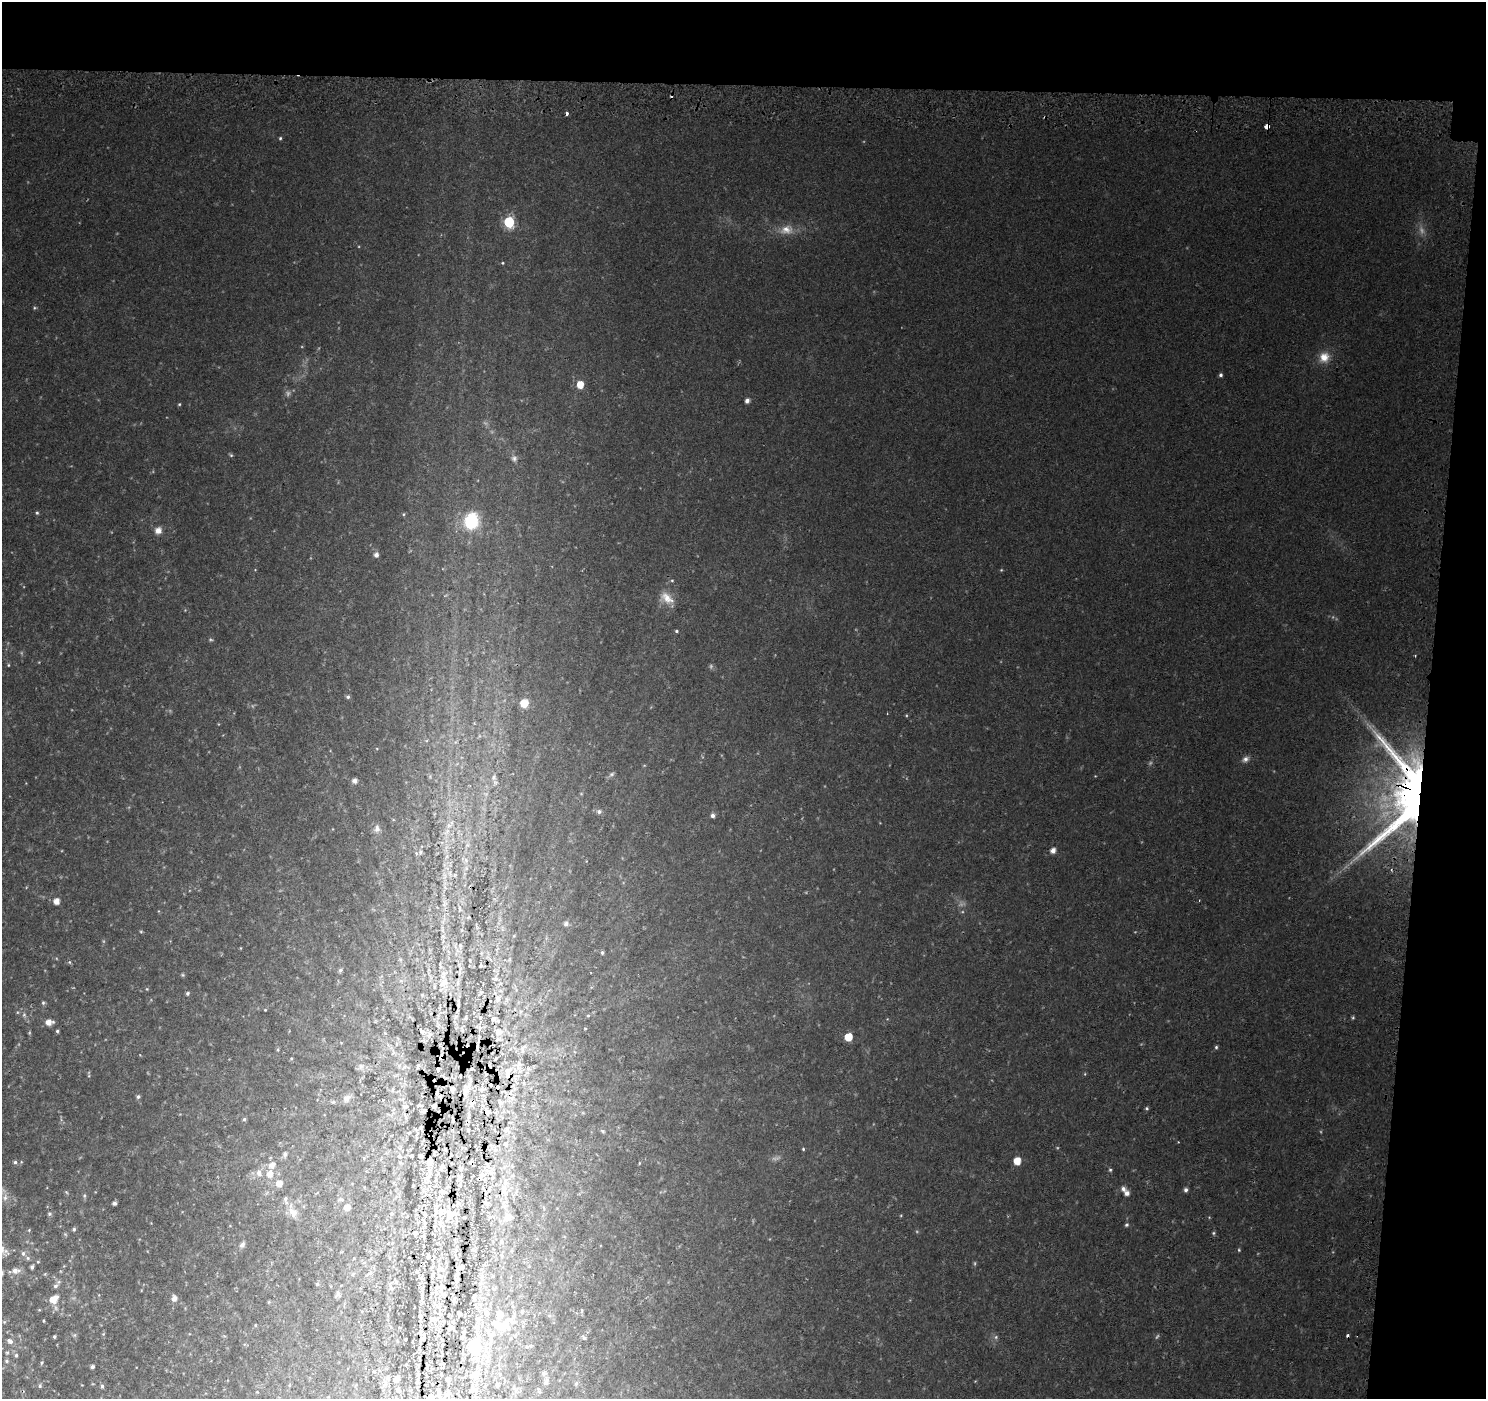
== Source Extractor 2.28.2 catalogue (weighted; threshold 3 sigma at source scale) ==
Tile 3 of 3 x 3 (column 3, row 1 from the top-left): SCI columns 3007-4490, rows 3117-4513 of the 4520 x 4778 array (HDU 1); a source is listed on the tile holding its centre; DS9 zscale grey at full resolution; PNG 1488 x 1401 px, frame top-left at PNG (2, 2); no overlay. Shown black and unused: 10% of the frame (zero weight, under 2 of 3 exposures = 3% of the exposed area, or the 3 px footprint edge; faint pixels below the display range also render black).
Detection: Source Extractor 2.28.2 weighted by HDU 2 'WHT'; one run over the whole footprint, this tile lists its part. Background 0.0573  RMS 0.0079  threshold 0.0354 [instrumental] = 3 sigma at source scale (4.5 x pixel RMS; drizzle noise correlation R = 1.50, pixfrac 1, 0.0396/0.0396 arcsec/px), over >= 5 px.
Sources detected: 253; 11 too faint to see at this stretch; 9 cosmic-ray / hot-pixel residue — not listed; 20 inside a brighter listed object's ellipse — not listed separately; the other 213 listed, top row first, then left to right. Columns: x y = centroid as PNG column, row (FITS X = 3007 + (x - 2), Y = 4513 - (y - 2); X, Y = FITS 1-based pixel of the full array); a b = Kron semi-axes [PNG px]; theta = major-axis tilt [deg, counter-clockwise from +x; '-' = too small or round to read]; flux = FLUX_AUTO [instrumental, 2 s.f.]
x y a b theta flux
566 113 4 3 - 3.7
1267 126 4 4 - 37
280 138 4 4 - 1
509 222 6 6 - 71
786 230 20 12 8 11
502 263 5 4 - 0.82
34 308 5 3 - 0.96
1324 357 13 13 - 10
1221 375 4 4 - 1.6
580 384 6 5 - 13
747 401 5 4 - 3.3
179 404 4 4 - 0.84
231 455 6 4 -43 1
514 458 10 8 -70 3.4
37 513 5 4 - 1.1
404 514 5 3 - 0.82
471 521 21 18 72 38
158 530 8 8 - 5.3
376 555 5 5 - 3.3
672 580 5 3 - 0.83
667 598 20 11 -39 9.6
677 631 3 3 - 1.8
8 665 5 3 - 0.76
348 697 5 5 - 1.5
524 703 8 8 - 9.6
1245 759 10 7 31 3.3
612 774 7 5 27 1.7
494 777 8 7 - 3
355 781 5 4 - 3.8
1415 795 75 46 79 440
599 812 5 5 - 2.5
712 815 5 5 - 2.7
377 829 11 7 -89 3.4
447 832 12 8 59 6.1
1053 850 5 4 - 5.3
421 852 6 4 89 1.3
447 856 7 4 71 1.7
466 860 7 4 -72 2
466 868 6 5 - 1.8
56 901 5 5 - 7
459 909 8 4 -81 1.2
566 924 6 6 - 2.5
141 932 5 3 - 0.78
460 946 6 4 73 1.4
241 948 4 2 - 0.53
602 952 4 4 - 1.5
69 962 6 4 -89 1
481 965 4 3 - 0.97
340 970 5 4 - 1.8
183 975 5 5 - 0.98
444 982 15 11 52 8.8
147 989 5 3 - 0.72
187 993 5 4 - 1.6
422 995 4 4 - 0.76
498 998 9 7 -55 2.6
43 1003 6 5 - 1.3
440 1007 7 3 78 0.85
265 1010 3 3 - 0.57
588 1015 5 3 - 0.84
466 1018 6 3 83 0.77
480 1018 5 3 - 0.77
1353 1018 5 4 - 1
493 1019 7 6 - 2
49 1022 7 5 5 6.8
480 1028 7 4 64 1.9
585 1028 3 3 - 0.78
57 1031 4 4 - 1.2
422 1031 11 6 -35 2.7
498 1032 10 9 - 4.3
848 1037 5 5 - 18
478 1046 9 2 86 3.2
1216 1047 5 4 - 1.3
278 1050 6 3 -90 0.91
291 1059 4 3 - 0.7
418 1065 6 4 46 1
518 1065 15 7 85 5
361 1066 8 8 - 2.7
1085 1074 5 3 - 0.66
508 1076 15 8 81 5.8
453 1089 5 4 - 2.4
482 1090 8 6 19 2.4
466 1091 16 8 58 4.9
437 1092 7 4 76 2.2
138 1097 5 5 - 1.6
347 1098 8 7 - 5.3
501 1103 7 6 - 1.8
419 1105 6 4 23 1.4
434 1105 4 3 - 1.8
405 1107 7 4 4 1.3
1147 1108 4 4 - 1.3
424 1111 5 4 - 1.9
487 1112 6 5 - 2.9
469 1115 10 4 90 2.2
244 1119 4 4 - 1.4
420 1127 5 5 - 1.3
507 1129 7 5 48 2
468 1130 4 3 - 1
602 1131 8 4 -36 1.1
416 1137 5 3 - 0.68
506 1144 7 6 - 2.1
445 1149 5 3 - 0.81
803 1149 4 3 - 0.86
285 1154 5 5 - 2.2
400 1156 7 5 -55 1.5
412 1156 3 2 - 0.81
421 1156 6 5 - 2
364 1158 5 3 - 0.74
1017 1161 5 5 - 13
15 1162 4 4 - 1.5
471 1162 6 4 -78 1.8
639 1163 5 3 - 0.66
272 1165 8 7 - 5
487 1165 8 4 -71 1.5
442 1168 13 6 67 3.3
1110 1170 5 5 - 1.2
259 1173 10 7 -64 4.5
270 1174 8 7 - 6.5
482 1175 11 9 32 5.8
513 1175 5 5 - 1.2
459 1177 13 9 -78 4.2
428 1178 23 8 61 9.8
279 1183 6 6 - 6.8
503 1188 16 6 -89 6.3
1123 1189 6 5 - 3.1
1186 1190 5 4 - 2.2
66 1192 6 3 -70 0.82
442 1192 12 8 -8 4.8
1127 1193 5 5 - 4.3
84 1195 6 5 - 1.3
5 1197 10 6 75 3.3
286 1199 11 6 -78 3.3
341 1199 7 4 -8 1.5
114 1203 4 3 - 1.8
347 1207 6 5 - 5.3
293 1212 15 11 -55 7.7
451 1213 22 13 -12 14
49 1214 5 5 - 1.4
489 1217 8 5 59 1.7
508 1217 8 7 - 7.4
1126 1225 5 4 - 1.4
74 1229 5 4 - 1.3
29 1230 5 4 - 0.75
415 1233 8 7 - 2.3
1213 1233 5 4 - 1
65 1234 6 4 -45 0.98
242 1245 8 6 55 2.7
1239 1250 4 4 - 0.83
23 1253 7 5 -89 2.3
428 1256 5 3 - 1.4
28 1258 6 5 - 1.5
32 1267 4 3 - 1.9
461 1267 11 6 34 3.5
15 1270 10 7 3 5.4
417 1272 6 5 - 1.4
457 1280 11 7 86 3.1
396 1281 6 5 - 1.1
317 1284 5 5 - 1.2
55 1286 7 5 44 2.2
391 1288 8 5 -59 2
436 1290 20 7 89 10
337 1294 9 6 51 1.9
174 1298 8 6 85 4.1
422 1298 21 5 -87 4.8
474 1298 12 5 -89 2.9
54 1299 9 6 40 12
454 1300 7 5 -77 2
269 1302 6 3 71 0.7
582 1310 5 3 - 0.85
459 1313 5 4 - 1.7
449 1315 4 2 - 0.7
420 1316 7 7 - 2.3
43 1321 4 3 - 0.7
255 1325 4 4 - 0.69
502 1325 36 19 -5 32
450 1327 14 11 -47 6.6
103 1334 5 4 - 0.83
75 1335 6 4 71 1.1
424 1336 22 9 70 8
54 1337 3 3 - 1.2
996 1337 6 5 - 1.7
584 1338 6 5 - 1.6
406 1339 3 2 - 0.6
10 1341 8 6 -35 3
474 1346 30 23 80 38
527 1346 5 3 - 1.1
7 1353 5 4 - 0.98
16 1355 5 4 - 1.4
442 1355 6 2 77 0.79
7 1361 5 5 - 1.5
42 1363 5 4 - 1.1
444 1364 5 3 - 1.2
427 1366 12 4 77 1.9
92 1367 4 3 - 2.4
443 1367 4 2 - 0.79
431 1369 6 4 71 1.1
374 1372 5 3 - 0.77
543 1373 5 5 - 2
388 1378 7 5 89 1.7
396 1379 6 5 - 4.2
448 1380 8 5 -64 2.2
418 1382 4 2 - 0.8
546 1382 7 5 68 3.1
576 1383 5 5 - 1.8
432 1384 3 2 - 0.82
497 1385 5 5 - 1.2
40 1386 5 4 - 1.5
102 1386 6 4 -76 1.7
398 1390 7 5 -66 1.8
472 1390 10 8 70 3.8
539 1392 6 5 - 1.1
439 1393 13 6 -78 5.5
448 1393 13 6 65 3.7
430 1397 10 7 17 3
Overlapping masked pixels (flux is a lower limit): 19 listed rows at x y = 1267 126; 1415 795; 498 998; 478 1046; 508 1076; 466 1091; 437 1092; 501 1103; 434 1105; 424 1111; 487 1112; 421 1156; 471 1162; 482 1175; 461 1267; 436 1290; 454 1300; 450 1327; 424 1336
Unlisted compact peaks at least as high as the median listed source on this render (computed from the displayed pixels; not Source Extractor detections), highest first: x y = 906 716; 1057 1148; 17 1012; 901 1215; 21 1162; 1178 1142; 89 1076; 917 1232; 962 912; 359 246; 1095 776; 1321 1132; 377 749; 1209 1217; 140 1055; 514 936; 82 1385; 1135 932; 104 941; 39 662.